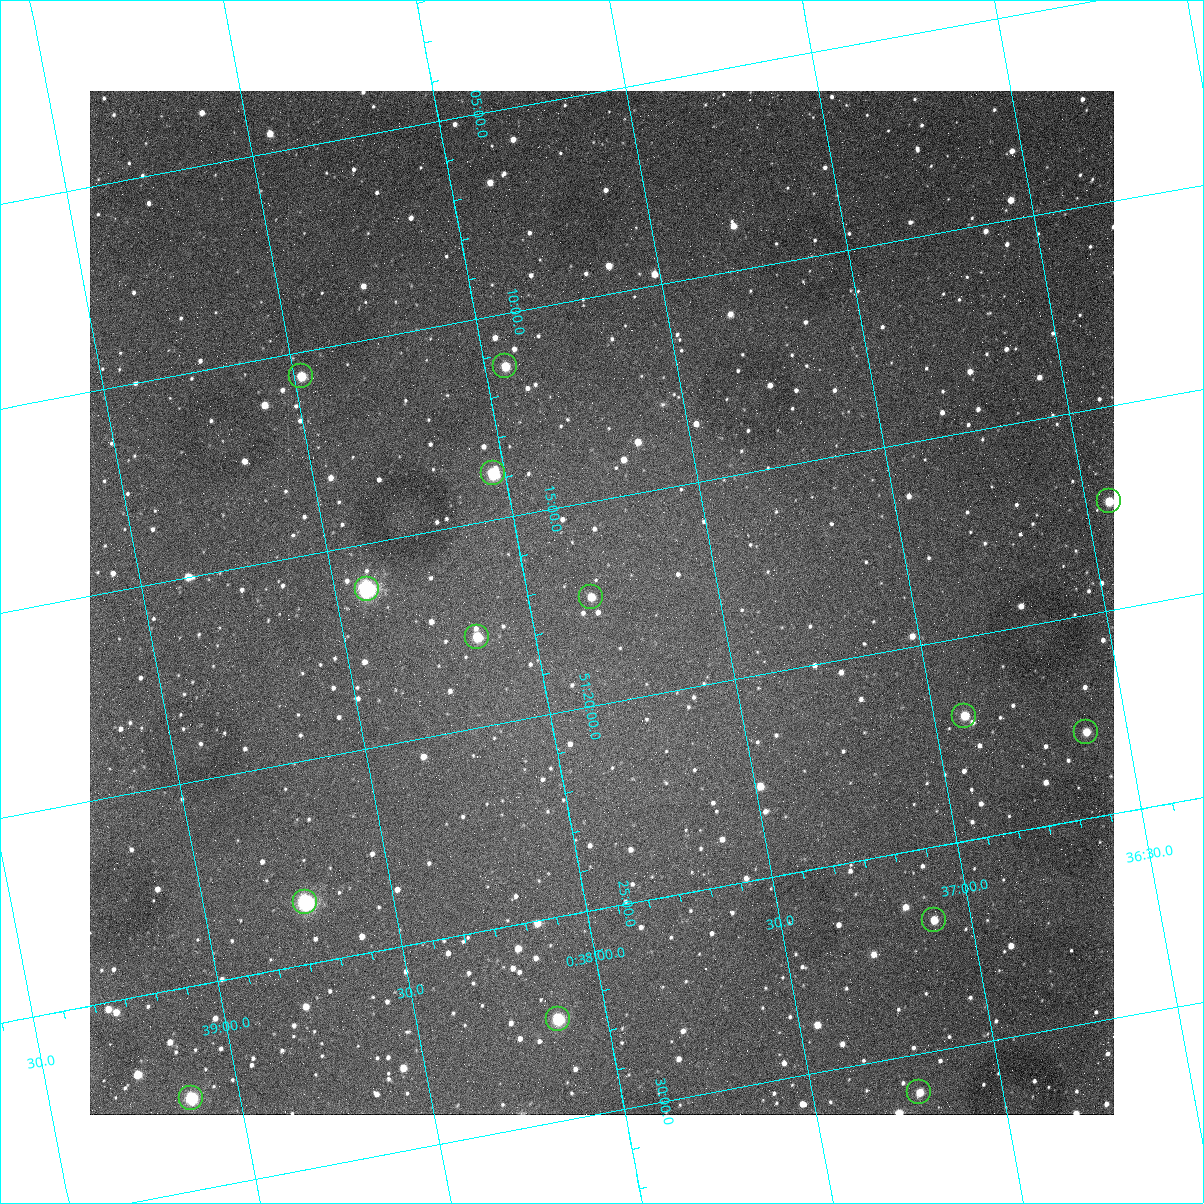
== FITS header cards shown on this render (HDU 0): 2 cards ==
NAXIS1  =                 1024
NAXIS2  =                 1024

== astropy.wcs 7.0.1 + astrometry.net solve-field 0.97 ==
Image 1024 x 1024 px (HDU 0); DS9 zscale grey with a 90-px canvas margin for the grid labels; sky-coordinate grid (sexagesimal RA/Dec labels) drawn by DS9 from the SOLVED WCS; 14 Tycho-2 reference stars matched to detected sources circled (green)
Header WCS: none
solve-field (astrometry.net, Tycho-2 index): SOLVED blind (the file carries no WCS)
Solved WCS: RA---TAN-SIP/DEC--TAN-SIP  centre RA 00:37:49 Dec +51:18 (9.45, +51.29 deg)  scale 1.49 arcsec/px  FOV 25.5' x 25.5'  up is -169 deg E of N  parity flipped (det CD > 0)
(file carries no celestial WCS; the grid is the blind solution)
Tycho-2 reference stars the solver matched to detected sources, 14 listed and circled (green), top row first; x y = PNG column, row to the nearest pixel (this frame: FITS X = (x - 90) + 1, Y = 1024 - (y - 91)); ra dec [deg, ICRS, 3 dp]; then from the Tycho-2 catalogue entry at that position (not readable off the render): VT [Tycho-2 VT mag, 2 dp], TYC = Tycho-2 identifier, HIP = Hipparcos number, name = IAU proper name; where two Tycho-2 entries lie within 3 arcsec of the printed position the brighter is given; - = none
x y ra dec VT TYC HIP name
505 366 9.486 +51.188 10.87 3261-2086-1 - -
301 376 9.620 +51.177 10.71 3261-2090-1 - -
493 473 9.507 +51.231 9.24 3261-2068-1 - -
1109 501 9.110 +51.289 10.95 3261-2033-1 - -
367 589 9.604 +51.268 7.70 3261-1879-1 3018 -
591 597 9.459 +51.289 11.04 3261-1703-1 - -
477 637 9.538 +51.296 10.24 3261-1493-1 - -
964 716 9.229 +51.365 11.03 3261-2198-1 - -
1086 732 9.152 +51.381 11.06 3261-1519-1 - -
305 902 9.683 +51.391 7.88 3261-1837-1 - -
934 920 9.274 +51.446 10.91 3261-1253-1 - -
558 1019 9.532 +51.458 9.03 3261-1423-1 - -
919 1092 9.305 +51.516 11.13 3261-2117-1 - -
191 1098 9.782 +51.462 9.45 3261-1155-1 - -